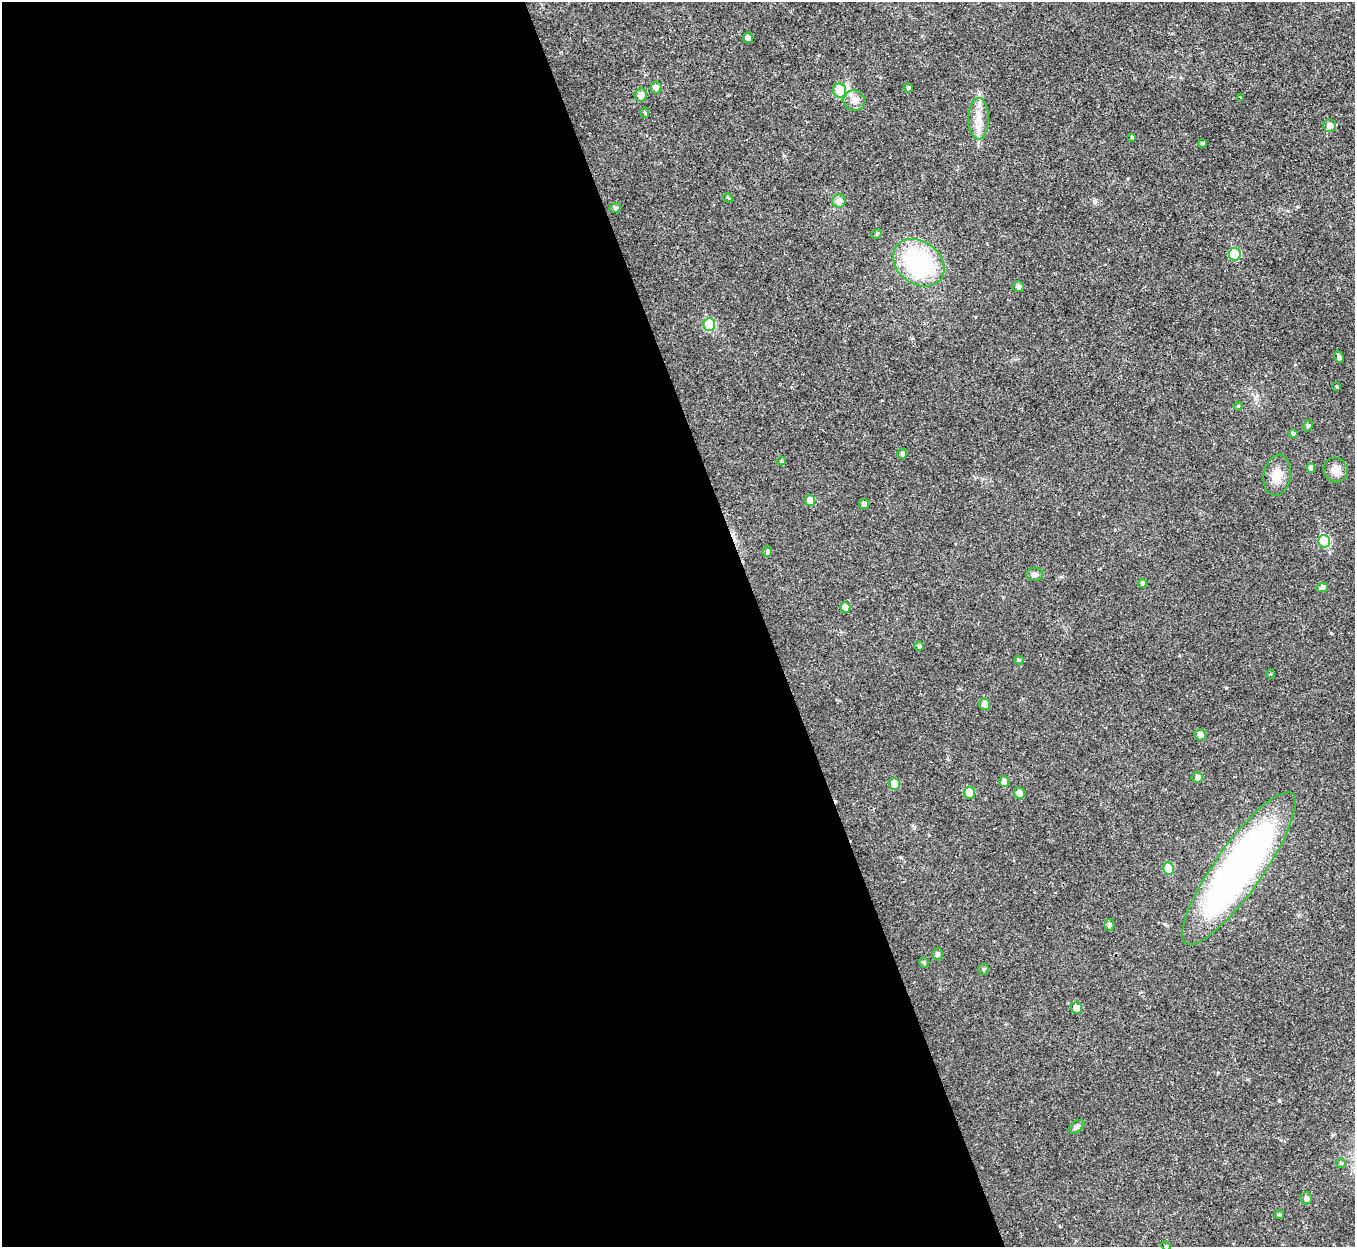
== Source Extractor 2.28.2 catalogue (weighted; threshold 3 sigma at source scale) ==
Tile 9 of 4 x 4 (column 1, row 3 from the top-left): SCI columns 1-1353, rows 1389-2633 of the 5413 x 5393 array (HDU 1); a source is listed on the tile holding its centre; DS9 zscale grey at full resolution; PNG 1357 x 1249 px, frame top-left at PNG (2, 2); each listed source drawn as its Kron ellipse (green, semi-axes under 4 px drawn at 4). Shown black and unused: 56% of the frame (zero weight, under 2 of 3 exposures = <1% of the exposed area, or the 3 px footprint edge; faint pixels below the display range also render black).
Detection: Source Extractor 2.28.2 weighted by HDU 2 'WHT'; one run over the whole footprint, this tile lists its part. Background 0.0387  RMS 0.0048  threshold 0.0214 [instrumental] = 3 sigma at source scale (4.5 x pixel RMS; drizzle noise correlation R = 1.50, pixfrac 1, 0.05/0.05 arcsec/px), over >= 5 px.
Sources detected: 60; all 60 listed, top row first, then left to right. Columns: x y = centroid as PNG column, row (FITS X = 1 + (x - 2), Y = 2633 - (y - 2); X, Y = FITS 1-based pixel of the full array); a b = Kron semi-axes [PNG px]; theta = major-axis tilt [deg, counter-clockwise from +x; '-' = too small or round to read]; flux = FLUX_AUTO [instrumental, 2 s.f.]
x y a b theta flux
748 38 5 5 - 2.2
656 87 6 5 - 1.8
908 88 5 4 - 0.92
840 91 7 6 - 13
641 95 6 6 - 3.9
1240 97 3 3 - 0.44
854 101 10 10 - 3.5
645 113 5 4 - 0.67
979 119 21 10 89 6.2
1330 125 6 6 - 2.4
1132 137 4 4 - 0.66
1202 144 4 4 - 1
728 198 5 4 - 0.54
839 201 7 6 - 3.6
615 208 6 4 13 1
877 234 5 4 - 0.82
1235 254 6 6 - 22
919 263 28 21 -36 56
1018 287 5 5 - 1.5
709 324 6 6 - 18
1339 357 6 3 -64 1.2
1337 387 3 3 - 0.5
1238 406 4 4 - 0.55
1308 426 6 4 62 0.78
1293 434 4 4 - 1.1
902 454 5 4 - 1.3
781 461 4 4 - 0.64
1311 468 4 4 - 2.6
1336 470 12 11 - 4
1277 475 21 13 81 6.5
810 500 5 5 - 4.8
864 504 5 5 - 1.6
1324 541 6 6 - 22
767 552 5 5 - 0.96
1035 575 8 6 4 1.4
1142 583 4 4 - 1.1
1322 588 6 4 24 1.8
845 607 5 5 - 4.4
919 646 5 5 - 0.84
1019 660 5 4 - 0.7
1271 674 5 4 - 0.56
985 704 6 5 - 3.2
1200 735 6 5 - 2.2
1197 777 5 5 - 2.2
1004 782 5 5 - 3
894 784 6 5 - 6
969 793 6 5 - 7.8
1019 793 6 5 - 2.4
1168 868 6 5 - 12
1239 869 92 24 55 220
1109 925 5 5 - 1.2
937 954 6 5 - 1.2
924 962 5 4 - 0.74
983 969 6 5 - 0.81
1076 1008 6 5 - 4.9
1077 1127 9 5 37 1.2
1341 1163 5 5 - 0.68
1306 1198 6 6 - 1.6
1279 1215 4 3 - 0.69
1166 1246 5 4 - 0.54
Isophote crosses this tile's border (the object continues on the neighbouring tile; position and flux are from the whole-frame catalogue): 1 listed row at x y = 1166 1246
Unlisted compact peaks at least as high as the median listed source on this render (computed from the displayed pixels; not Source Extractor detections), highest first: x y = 1226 688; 1279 1100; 1331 633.